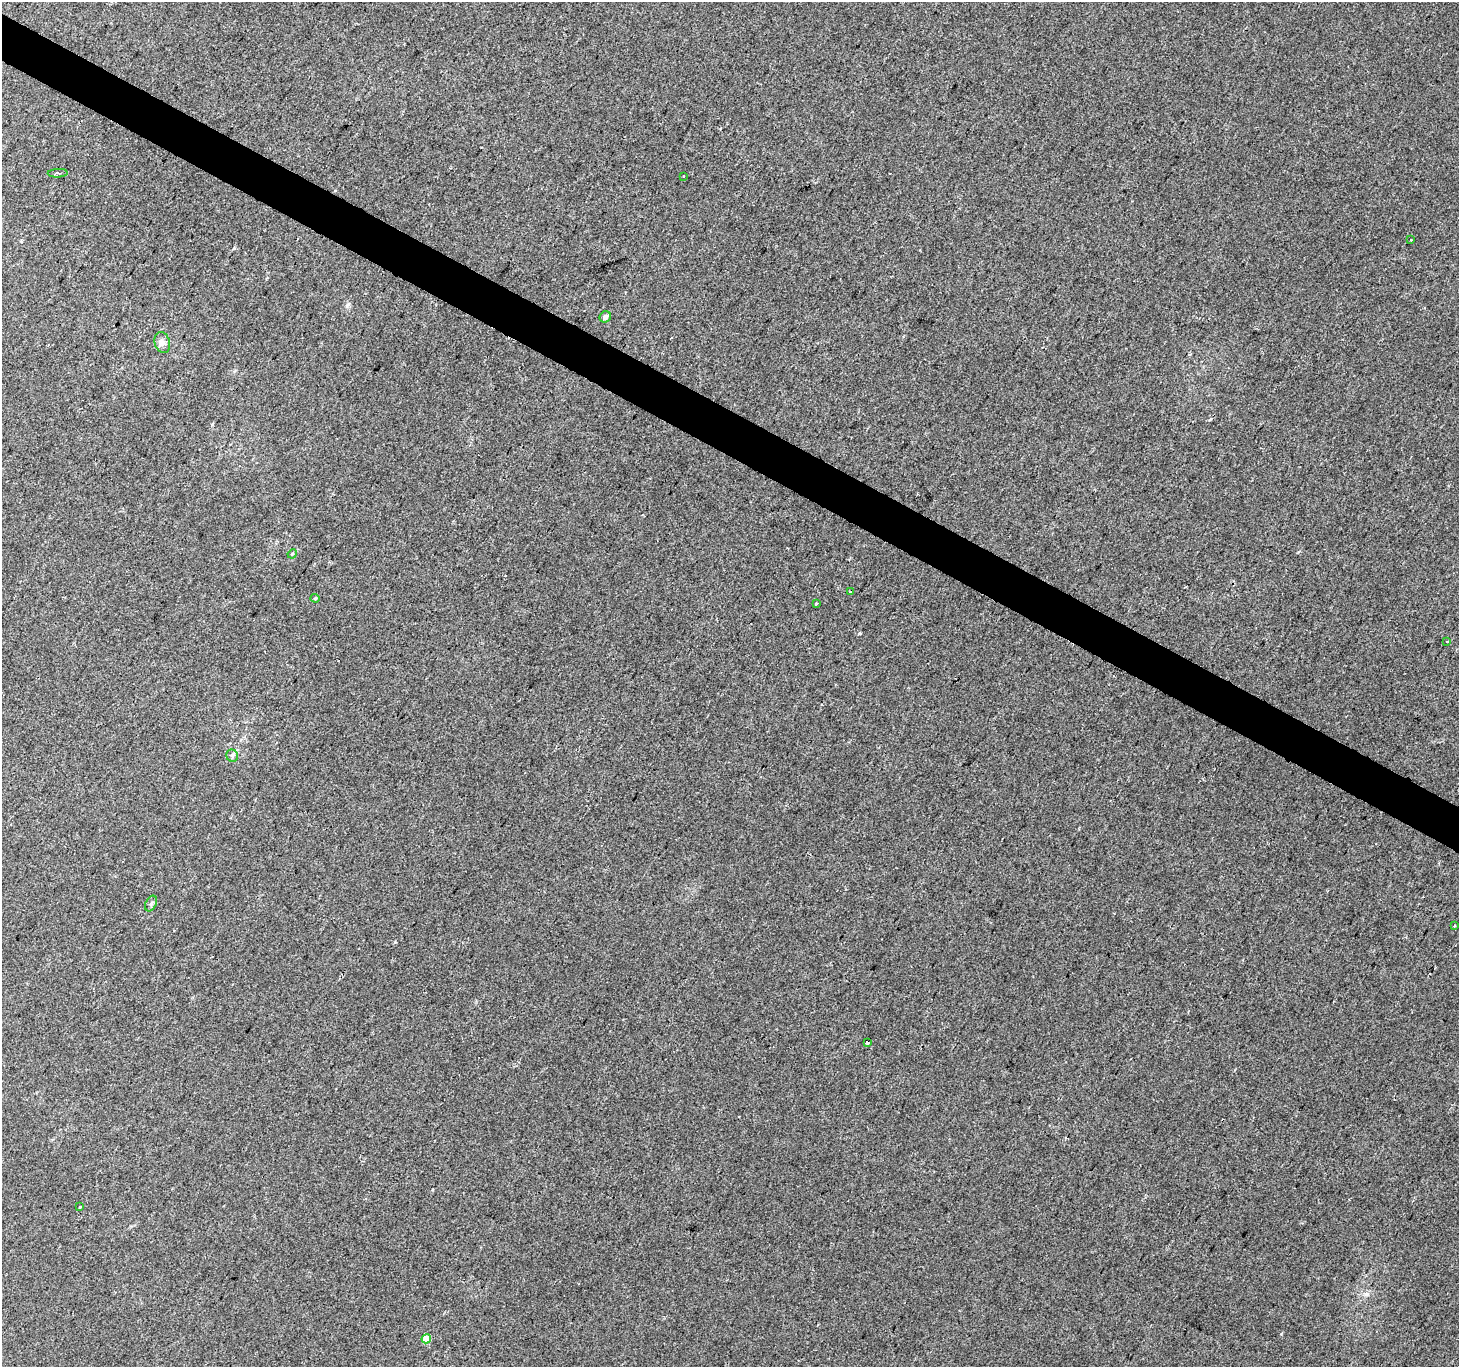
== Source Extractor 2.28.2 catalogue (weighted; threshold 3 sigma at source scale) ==
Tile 11 of 4 x 4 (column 3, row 3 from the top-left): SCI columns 2921-4377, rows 1626-2990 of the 5833 x 5915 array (HDU 1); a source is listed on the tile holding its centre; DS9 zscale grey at full resolution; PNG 1461 x 1369 px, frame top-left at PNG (2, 2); each listed source drawn as its Kron ellipse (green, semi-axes under 4 px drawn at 4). Shown black and unused: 3% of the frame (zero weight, under 2 of 3 exposures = <1% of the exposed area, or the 3 px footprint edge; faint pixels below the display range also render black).
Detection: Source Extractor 2.28.2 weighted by HDU 2 'WHT'; one run over the whole footprint, this tile lists its part. Background 0.0134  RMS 0.0059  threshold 0.0267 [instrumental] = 3 sigma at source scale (4.5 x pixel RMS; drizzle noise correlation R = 1.50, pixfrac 1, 0.0396/0.0396 arcsec/px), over >= 5 px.
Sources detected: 18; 2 cosmic-ray / hot-pixel residue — neither listed nor drawn; the other 16 listed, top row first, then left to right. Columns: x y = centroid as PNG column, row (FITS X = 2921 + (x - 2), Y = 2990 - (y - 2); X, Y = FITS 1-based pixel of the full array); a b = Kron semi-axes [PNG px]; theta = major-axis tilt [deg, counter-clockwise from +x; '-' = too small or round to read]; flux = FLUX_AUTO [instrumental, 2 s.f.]
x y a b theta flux
58 173 10 4 3 1.1
684 176 3 3 - 2.4
1410 239 3 3 - 0.89
605 317 6 5 - 2.4
162 342 11 7 -73 2.7
292 554 5 4 - 0.57
851 592 3 2 - 0.56
315 598 4 4 - 0.57
816 603 3 3 - 1
1447 642 3 3 - 0.59
232 756 6 5 - 1.2
151 904 8 5 64 1.3
1454 926 3 3 - 0.84
867 1042 3 3 - 23
80 1206 3 2 - 0.51
426 1339 5 4 - 12
Overlapping masked pixels (flux is a lower limit): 1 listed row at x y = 867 1042
Unlisted compact peaks at least as high as the median listed source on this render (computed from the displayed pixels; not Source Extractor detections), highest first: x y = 1281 1334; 860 633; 347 306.